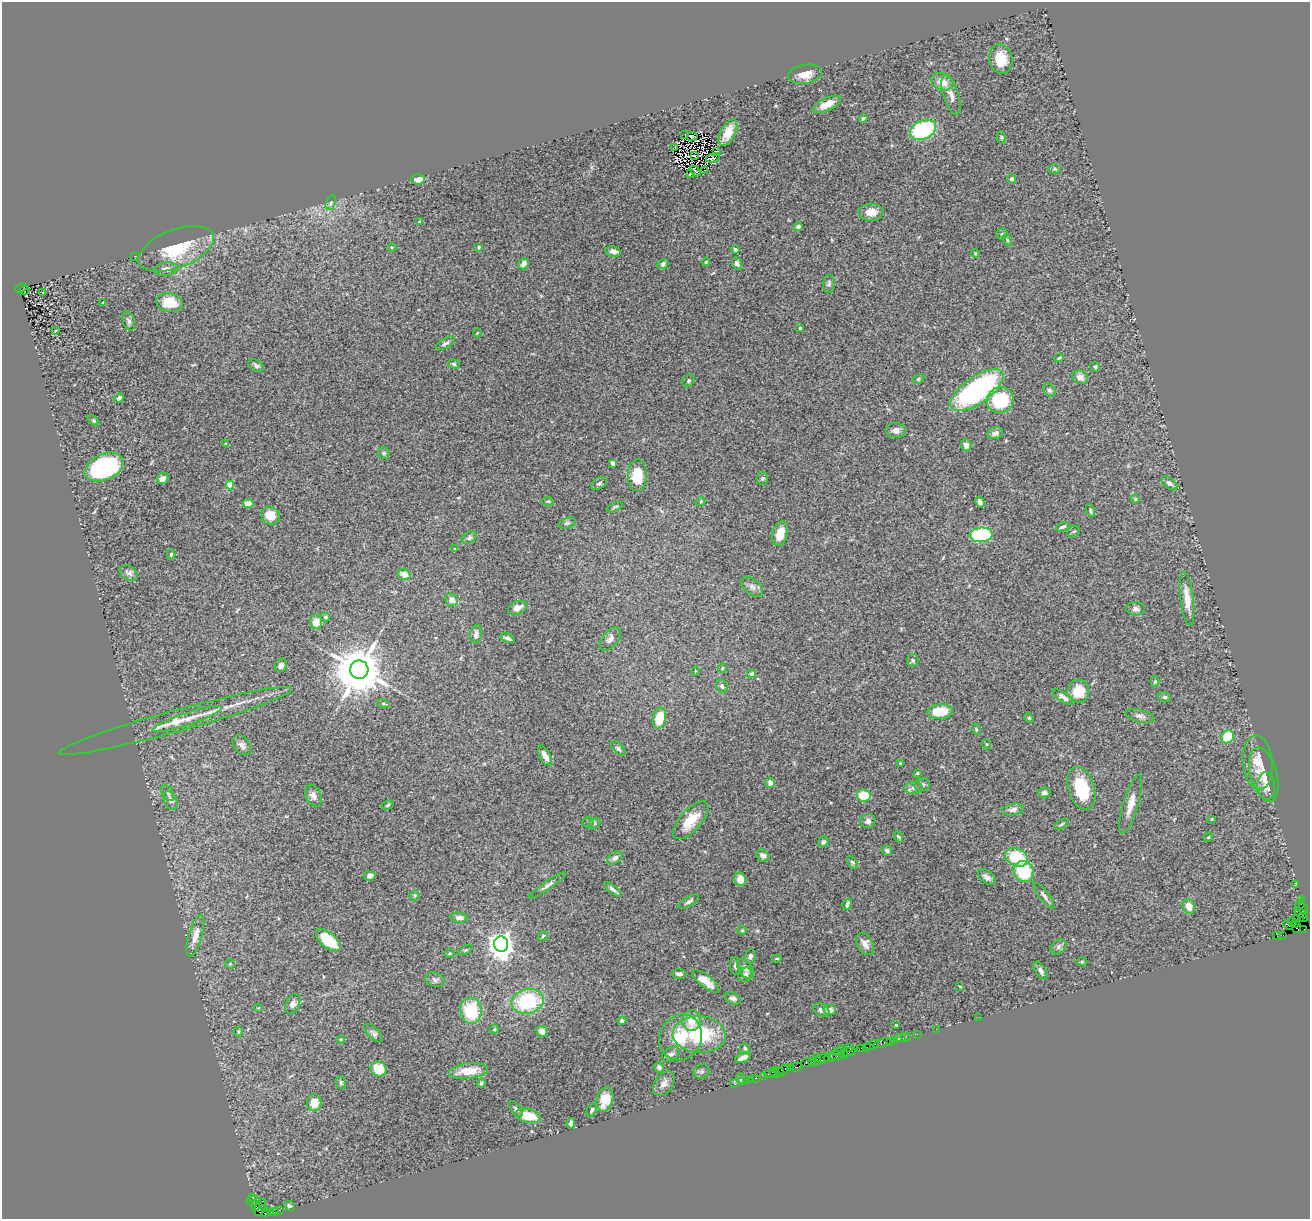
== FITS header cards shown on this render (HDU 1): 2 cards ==
NAXIS1  =                 1308
NAXIS2  =                 1217

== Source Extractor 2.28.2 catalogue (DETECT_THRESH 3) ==
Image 1308 x 1217 px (HDU 1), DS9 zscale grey, 1 PNG px = 1 image px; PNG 1312 x 1221 px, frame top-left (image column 1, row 1217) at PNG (2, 2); each listed source drawn as its Kron ellipse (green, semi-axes under 4 px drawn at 4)
Background 2.25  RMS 0.056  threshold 0.167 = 3 sigma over >= 5 px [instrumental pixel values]
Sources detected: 285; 2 with non-positive FLUX_AUTO (blend fragments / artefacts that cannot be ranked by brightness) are neither listed nor drawn; the other 283 listed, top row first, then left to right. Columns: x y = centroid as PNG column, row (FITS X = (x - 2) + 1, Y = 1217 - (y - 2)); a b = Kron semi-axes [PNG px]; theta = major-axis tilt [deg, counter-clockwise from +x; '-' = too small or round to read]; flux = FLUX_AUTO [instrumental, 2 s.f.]
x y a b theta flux
1001 59 15 11 -79 67
805 74 17 9 9 42
942 82 11 8 -22 43
951 95 20 7 -72 26
827 104 15 6 26 38
863 118 4 3 - 7.3
923 130 13 9 25 360
728 133 15 7 63 49
685 135 2 2 - 2.1
692 136 5 2 - 7.5
1001 137 6 4 -85 5.2
675 148 2 2 - 3.9
716 151 2 2 - 1.3
694 156 3 2 - 4.3
713 158 7 3 18 0.38
1054 169 6 5 - 5.5
695 171 6 2 -42 4.2
704 171 3 2 - 5.3
690 173 4 2 - 5.2
418 179 7 5 2 31
1012 179 5 4 - 15
331 203 8 5 71 8.4
871 212 12 8 1 42
419 222 3 3 - 6.7
798 227 4 4 - 15
1002 234 6 5 - 5.7
1007 240 6 4 -60 4.3
392 247 4 3 - 3.2
479 247 3 3 - 4.4
176 249 40 19 21 180
735 249 4 3 - 7.4
613 252 8 5 -13 18
975 253 4 4 - 3.8
134 256 2 2 - 2
706 262 4 4 - 5.3
524 264 6 5 - 21
663 264 6 5 - 10
737 264 6 4 -62 10
166 269 12 6 6 19
829 284 9 5 84 8.8
21 288 6 3 22 840
25 290 5 3 - 130
43 292 3 2 - 8.8
103 302 3 3 - 2.8
170 303 13 9 -11 74
129 321 10 6 -73 11
800 328 4 3 - 5.4
56 331 4 2 - 3.2
477 333 4 3 - 2.6
446 343 10 5 29 11
1059 358 5 3 - 4.9
454 364 6 4 -16 6.2
256 366 8 5 -31 10
1095 367 5 4 - 5.4
1080 377 8 7 - 25
918 379 6 4 27 4.9
688 381 7 5 55 6.2
977 390 31 13 35 600
1049 390 7 5 -48 9.9
119 398 5 4 - 15
1000 400 13 13 - 200
94 420 7 4 -44 5.1
896 430 10 7 -6 20
995 433 8 6 17 13
226 443 3 2 - 2.8
966 445 6 5 - 15
384 453 6 6 - 7.5
613 463 4 3 - 10
104 467 20 13 25 510
637 475 16 9 89 100
163 478 6 5 - 17
762 478 6 5 - 5.5
599 483 9 5 29 8.3
1169 483 9 5 -38 12
230 485 4 4 - 110
1135 499 4 4 - 4.4
548 501 6 4 -7 4.6
701 501 5 3 - 3.6
980 502 5 4 - 14
248 504 5 4 - 27
615 507 9 4 26 6.5
1090 511 7 3 -67 6.2
270 515 10 8 -33 55
567 523 9 5 15 9.5
1063 527 7 4 20 8.1
1074 531 7 5 33 7
780 533 12 7 74 60
981 535 11 7 5 240
469 538 8 5 33 10
455 549 4 3 - 3.4
171 554 5 3 - 4.6
129 573 10 7 -32 15
404 575 6 5 - 35
752 587 12 7 -42 16
1187 598 27 6 -83 53
452 600 6 6 - 21
517 608 10 6 22 23
1135 609 9 7 -1 14
326 617 4 3 - 6.8
316 622 7 6 - 38
476 634 9 6 81 17
508 638 7 4 -23 11
610 639 14 7 54 17
913 660 6 6 - 7.6
281 665 7 6 - 13
722 668 4 3 - 3.3
359 670 9 9 - 22000
695 671 4 3 - 2.8
751 674 4 4 - 13
1155 681 5 4 - 5.4
722 686 7 5 -59 9.9
1078 691 12 11 - 73
1063 697 12 5 -33 16
1165 697 6 5 - 6.9
383 703 6 4 -16 4.9
940 711 13 7 6 99
1140 716 15 6 -15 16
659 718 10 6 77 98
1029 718 5 4 - 4.1
187 719 36 6 19 46
175 721 121 11 16 130
976 729 6 3 -73 4.4
1228 737 7 6 - 100
986 744 5 3 - 3.5
242 745 11 7 -52 20
618 749 9 5 -43 8.9
545 756 11 5 -60 30
1258 762 27 15 -84 70
900 763 3 2 - 3
917 773 4 3 - 4
1264 774 28 13 -75 60
770 783 5 4 - 17
922 785 7 6 - 11
1266 786 14 9 -86 29
914 788 9 6 0 13
1081 788 22 13 -74 160
168 793 9 5 -55 9.5
1044 793 7 5 5 9.5
313 796 11 7 -65 19
864 796 7 6 - 100
171 800 10 6 -67 17
1131 804 31 7 74 43
388 805 6 4 28 5.2
1013 810 11 5 10 17
1212 819 4 2 - 2.5
691 820 23 10 48 84
868 821 8 6 19 15
588 822 5 5 - 4.7
594 823 6 5 - 5.3
1062 824 8 4 35 5.7
898 837 6 4 -58 5.7
1208 837 5 4 - 4.1
823 842 5 5 - 9.3
887 850 5 5 - 6.5
763 856 6 5 - 12
1016 857 12 8 -24 140
615 858 8 5 35 14
852 862 7 4 -59 6
1024 871 11 10 - 160
370 876 6 5 - 12
987 877 10 6 -39 14
740 879 6 6 - 39
1296 884 3 2 - 56
547 886 22 4 34 15
613 889 10 4 -38 11
1044 895 16 4 -52 14
415 896 5 4 - 4.6
1301 899 2 2 - 56
689 901 11 4 30 13
847 904 6 4 67 11
1300 905 6 2 51 99
1189 906 7 6 - 42
1304 909 6 2 -72 110
1301 913 7 3 -35 580
1303 917 5 2 - 85
459 918 8 5 -5 16
1297 918 2 2 - 34
1292 922 4 3 - 870
1296 923 3 3 - 480
1288 925 5 2 - 71
1296 928 3 3 - 460
1304 929 2 2 - 15
742 930 4 4 - 3.5
1277 935 3 2 - 120
1283 935 4 2 - 140
195 936 21 7 74 41
543 936 6 4 44 4.4
328 940 15 7 -40 110
501 944 8 7 - 3900
865 944 12 7 -62 25
1059 947 9 6 43 10
465 950 7 4 27 5.4
450 953 5 4 - 4
750 956 7 5 82 11
777 958 5 3 - 4.3
1082 961 5 3 - 4
230 964 5 5 - 4.8
735 966 9 5 -84 9.8
745 969 11 6 -54 15
1041 971 10 5 -58 12
679 974 7 5 -1 12
745 975 8 6 52 14
435 980 10 7 -16 14
706 981 16 6 -38 42
960 986 3 2 - 3.2
733 999 8 5 -21 11
527 1001 16 12 12 280
293 1004 10 7 66 17
258 1008 4 3 - 2.6
821 1010 8 6 -32 16
830 1010 6 5 - 24
471 1011 13 10 -85 180
979 1017 2 2 - 12
622 1021 4 4 - 9.6
692 1021 10 9 - 65
896 1025 3 3 - 3.2
494 1029 5 4 - 5.1
936 1029 2 2 - 61
238 1031 5 3 - 4.7
542 1031 6 5 - 20
373 1033 12 5 -46 11
917 1034 2 2 - 53
699 1035 27 18 -3 260
681 1037 23 21 62 130
906 1037 5 3 - 80
900 1038 6 2 -5 210
341 1039 4 4 - 5.2
894 1040 3 2 - 110
890 1041 2 2 - 92
882 1043 9 3 17 230
872 1045 7 3 21 210
849 1047 2 2 - 43
867 1047 3 2 - 55
745 1048 5 5 - 6.5
861 1048 4 2 - 42
841 1050 4 2 - 220
837 1051 2 2 - 61
849 1052 7 4 12 220
671 1054 9 6 29 13
844 1054 4 2 - 43
836 1055 9 3 -3 420
816 1057 3 2 - 120
830 1057 6 3 14 640
743 1058 8 4 24 20
822 1059 9 3 26 280
814 1061 6 3 18 370
807 1063 5 3 - 230
659 1067 5 5 - 8.7
796 1067 6 3 13 310
791 1068 4 3 - 170
379 1069 8 7 - 82
468 1071 20 7 6 72
701 1071 8 7 - 9.7
779 1071 5 3 - 120
782 1071 8 3 41 240
775 1073 6 3 -43 200
771 1074 7 3 1 210
764 1076 3 2 - 35
741 1078 5 4 - 6.4
756 1078 3 2 - 180
751 1079 2 2 - 32
746 1080 2 2 - 53
742 1082 2 2 - 25
341 1083 6 5 - 6.2
481 1083 5 4 - 5.9
664 1084 14 9 57 23
735 1084 3 2 - 32
605 1100 12 8 74 53
314 1103 8 7 - 48
516 1109 9 5 -54 8.7
592 1110 7 4 59 9.2
528 1116 13 7 -11 83
571 1123 5 3 - 12
252 1197 3 2 - 130
253 1201 7 4 3 270
256 1206 5 3 - 330
289 1206 5 4 - 9.8
260 1207 9 5 67 2200
265 1209 3 2 - 380
280 1210 3 2 - 160
271 1212 3 2 - 37
274 1212 4 2 - 85
265 1214 3 2 - 85
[2 non-positive-flux detections neither listed nor drawn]